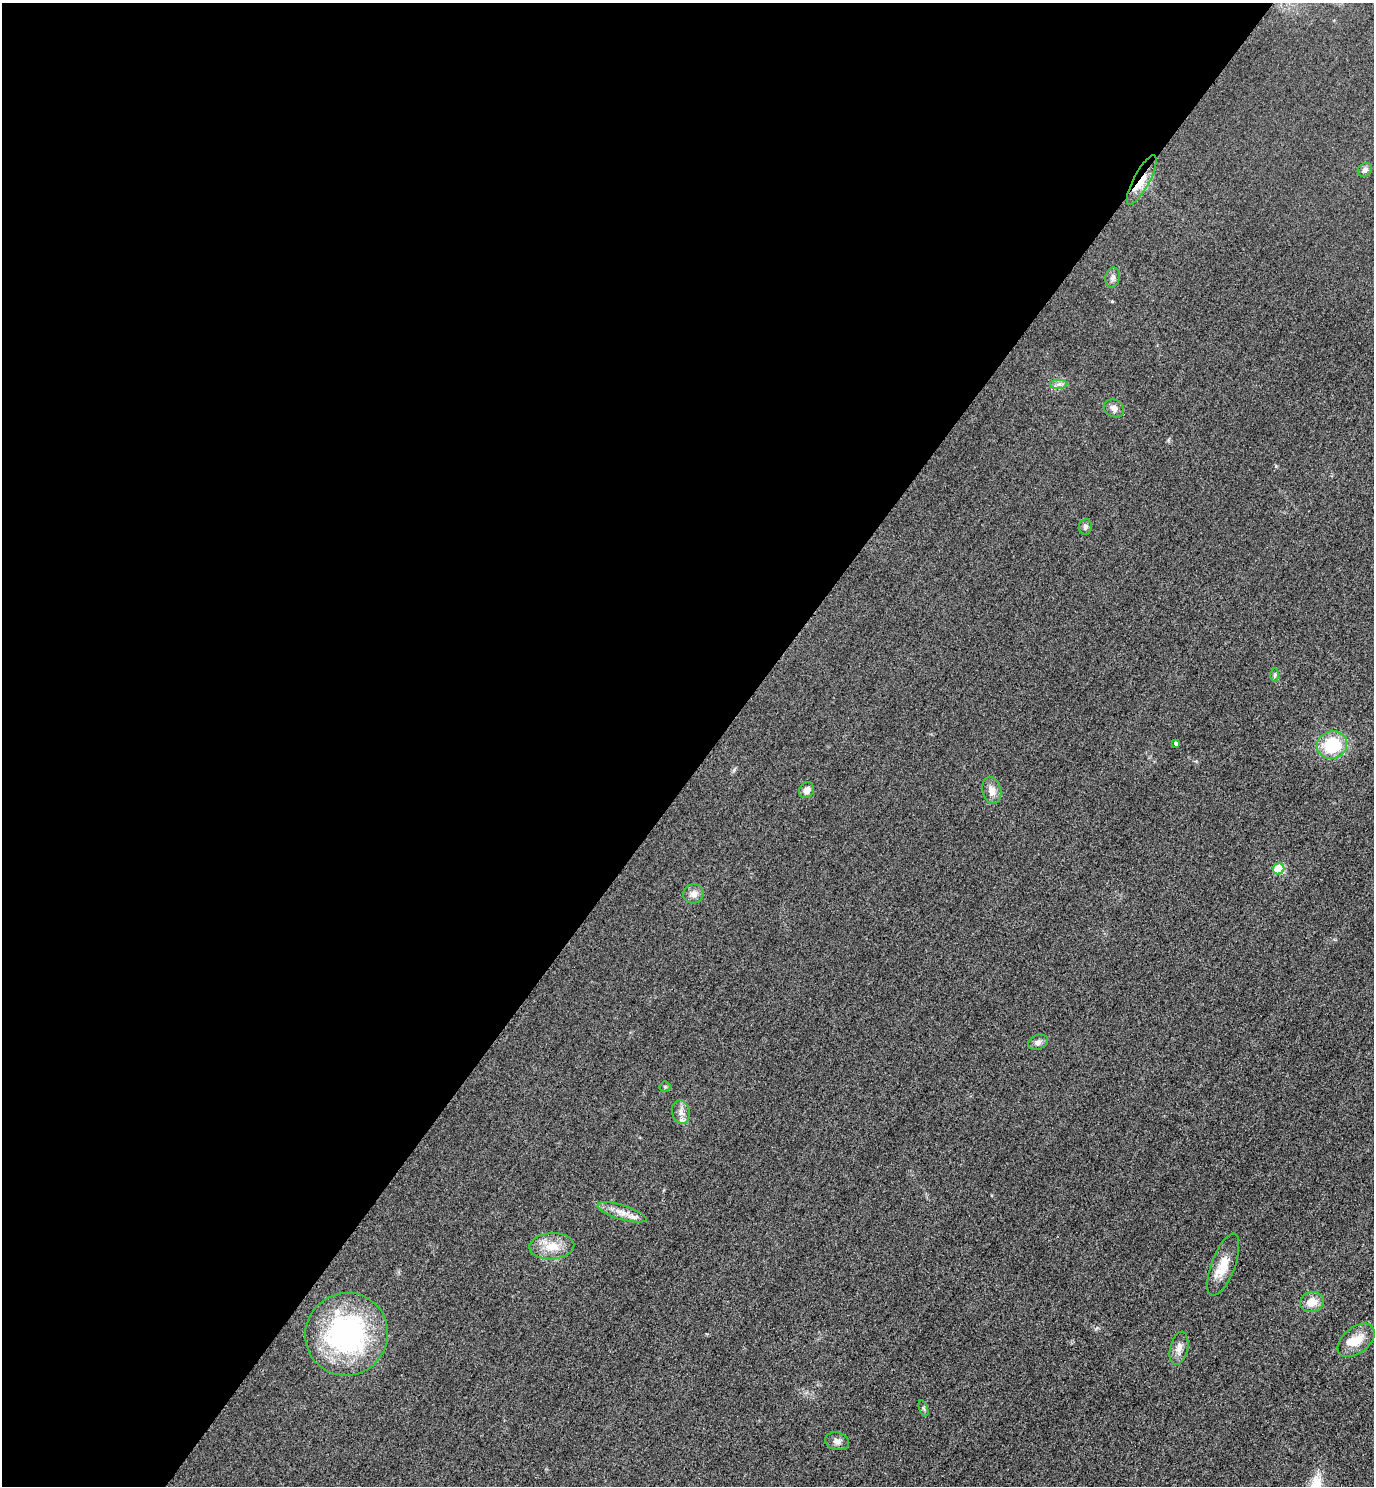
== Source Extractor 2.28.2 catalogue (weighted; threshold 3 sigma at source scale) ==
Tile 5 of 4 x 4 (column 1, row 2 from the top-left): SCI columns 325-1696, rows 2998-4481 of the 5996 x 5993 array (HDU 1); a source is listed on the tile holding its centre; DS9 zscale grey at full resolution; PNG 1376 x 1488 px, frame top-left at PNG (2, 3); each listed source drawn as its Kron ellipse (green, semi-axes under 4 px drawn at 4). Shown black and unused: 52% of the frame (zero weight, under 3 of 4 exposures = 3% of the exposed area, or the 3 px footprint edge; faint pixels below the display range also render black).
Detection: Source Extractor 2.28.2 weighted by HDU 2 'WHT'; one run over the whole footprint, this tile lists its part. Background 0.0511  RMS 0.017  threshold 0.0753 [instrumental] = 3 sigma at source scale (4.5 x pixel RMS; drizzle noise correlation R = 1.50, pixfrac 1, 0.05/0.05 arcsec/px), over >= 5 px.
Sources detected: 28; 1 cosmic-ray / hot-pixel residue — neither listed nor drawn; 2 inside a brighter listed object's ellipse — not listed separately; the other 25 listed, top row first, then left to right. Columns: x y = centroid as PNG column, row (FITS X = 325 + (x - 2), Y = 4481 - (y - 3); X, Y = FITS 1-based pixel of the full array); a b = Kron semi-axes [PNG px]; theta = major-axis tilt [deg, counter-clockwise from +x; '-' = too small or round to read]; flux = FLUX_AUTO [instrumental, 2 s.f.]
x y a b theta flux
1365 170 8 6 39 6.3
1142 180 27 8 62 29
1113 278 10 7 75 6.3
1059 384 9 4 1 5
1114 408 10 8 -27 8.6
1085 527 8 6 82 5
1275 675 7 4 89 2.6
1176 744 4 3 - 3.1
1332 745 15 13 20 79
807 790 8 7 - 11
992 790 13 9 -76 14
1279 869 6 5 - 86
693 894 10 9 - 11
1038 1042 10 7 20 7.2
665 1087 5 5 - 2.3
681 1112 12 9 -75 11
622 1212 25 7 -17 18
552 1246 22 13 3 30
1223 1265 33 12 69 32
1312 1302 12 10 13 20
347 1334 42 41 - 310
1356 1340 21 13 39 29
1179 1348 17 9 77 13
923 1408 8 3 -71 2.6
837 1441 12 8 -13 7.8
Overlapping masked pixels (flux is a lower limit): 1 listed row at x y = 1142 180